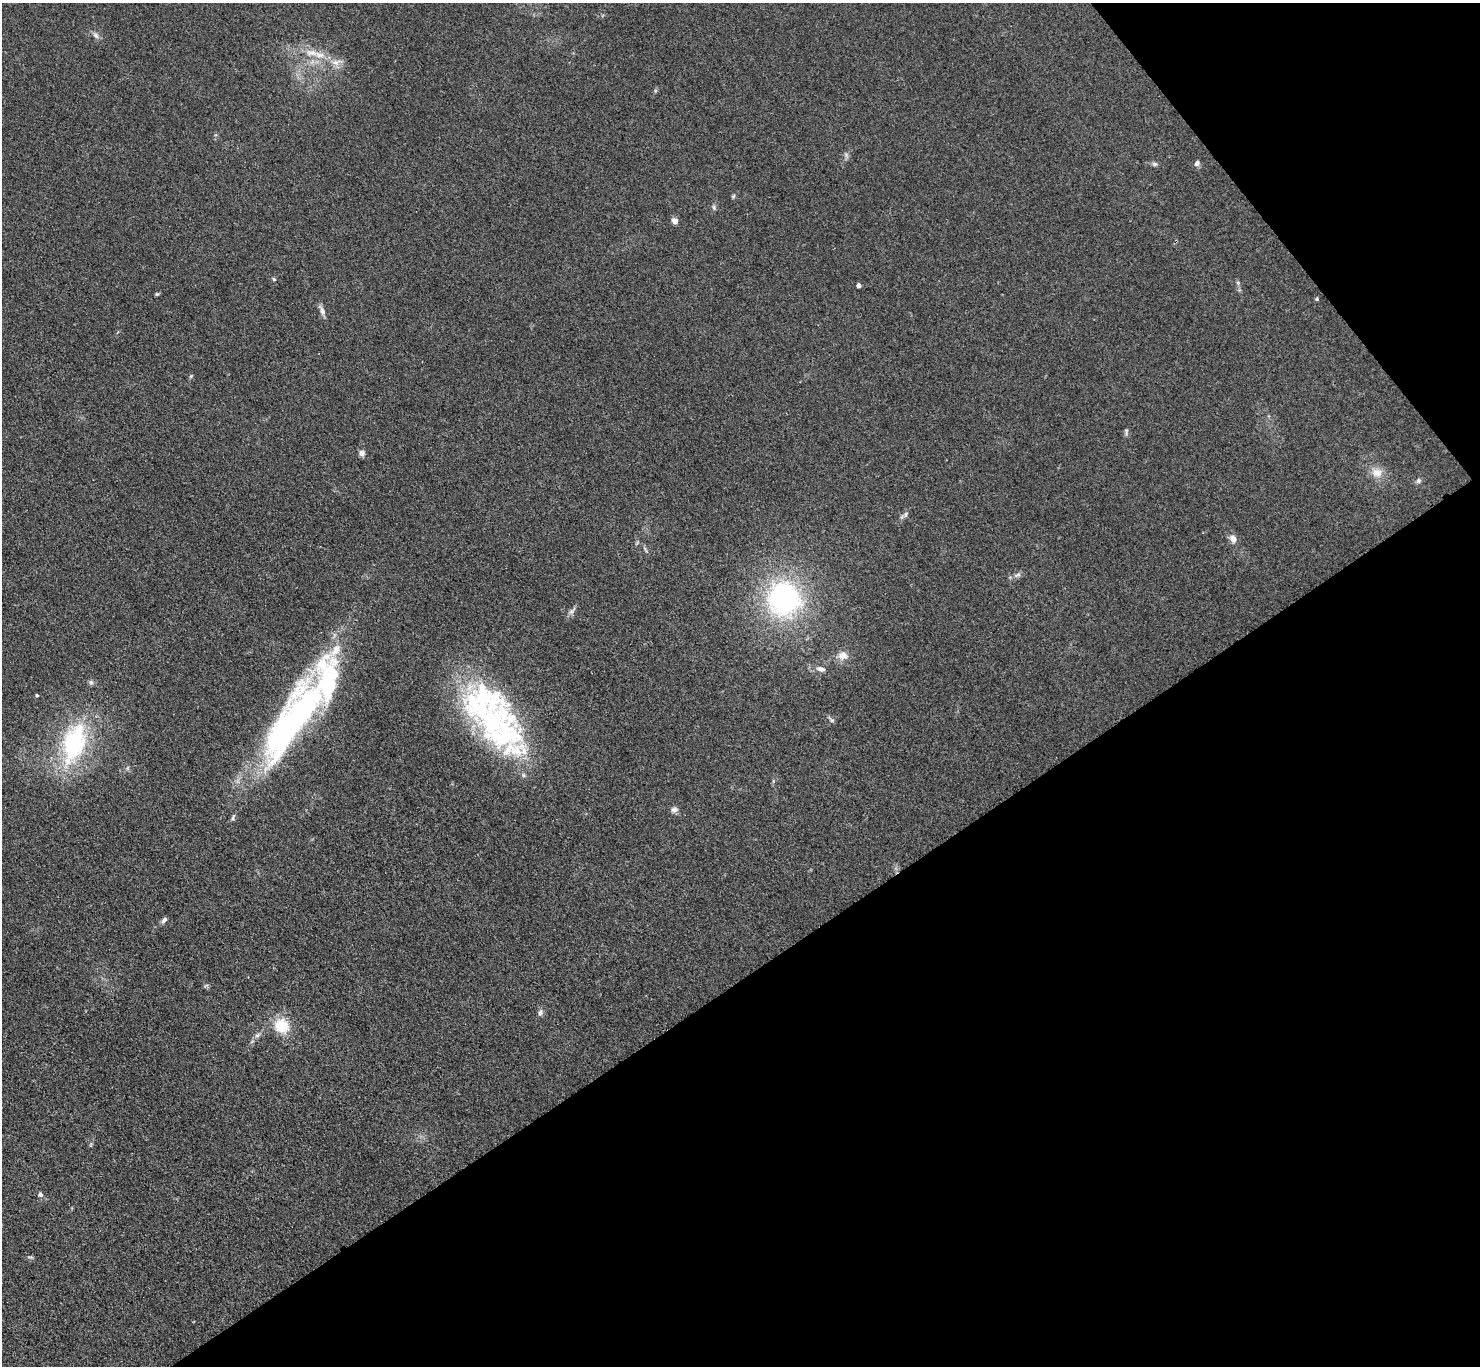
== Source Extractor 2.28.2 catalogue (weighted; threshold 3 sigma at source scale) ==
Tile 12 of 4 x 4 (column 4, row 3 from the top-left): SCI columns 4453-5930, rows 1684-3047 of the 5952 x 5948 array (HDU 1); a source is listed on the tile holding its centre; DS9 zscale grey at full resolution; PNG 1482 x 1368 px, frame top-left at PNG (2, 3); no overlay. Shown black and unused: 34% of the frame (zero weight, under 3 of 4 exposures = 2% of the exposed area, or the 3 px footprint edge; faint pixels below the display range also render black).
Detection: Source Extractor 2.28.2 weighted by HDU 2 'WHT'; one run over the whole footprint, this tile lists its part. Background 0.0483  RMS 0.0052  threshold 0.0232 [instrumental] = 3 sigma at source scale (4.5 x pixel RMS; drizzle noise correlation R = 1.50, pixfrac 1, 0.05/0.05 arcsec/px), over >= 5 px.
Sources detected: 50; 1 inside a brighter object's white glare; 1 long thin detection or spike segment (spike, bleed or trail) — not listed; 7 inside a brighter listed object's ellipse — not listed separately; the other 41 listed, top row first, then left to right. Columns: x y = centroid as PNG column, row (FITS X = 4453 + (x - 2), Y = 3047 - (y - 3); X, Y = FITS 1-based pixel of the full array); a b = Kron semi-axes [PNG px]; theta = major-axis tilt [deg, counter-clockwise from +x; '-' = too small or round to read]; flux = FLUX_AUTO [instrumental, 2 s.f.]
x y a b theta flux
96 35 10 6 -47 1.8
312 53 20 9 -6 6.9
336 62 12 8 -5 3.7
1197 163 7 5 53 1.6
1155 164 7 6 - 1.1
733 196 6 4 70 0.68
714 207 8 4 -82 0.91
675 221 6 5 - 3.5
274 279 5 4 - 0.61
1238 283 6 4 -47 0.82
858 285 4 4 - 2.3
157 294 5 5 - 0.61
1317 299 4 4 - 0.81
322 311 13 6 -65 2.4
191 376 5 4 - 0.59
1126 432 11 3 81 0.92
362 453 7 7 - 2
1377 473 15 12 -5 5.7
1418 481 7 6 - 1.2
905 514 9 5 58 1.3
1233 539 11 8 -65 2.9
1017 575 10 4 30 1.4
783 599 37 35 -70 90
572 611 12 6 50 1.9
842 656 13 11 13 4.4
821 669 10 6 -16 2.2
91 682 8 6 -69 1.1
37 695 4 4 - 0.71
474 704 50 32 -78 55
832 720 6 5 - 0.97
287 727 113 37 62 140
505 734 56 34 2 60
74 743 57 28 74 57
523 775 7 4 -71 0.84
674 810 9 7 11 1.9
164 920 9 5 47 1.5
540 1012 8 6 81 1.6
282 1026 19 16 -44 14
257 1035 8 6 22 1.5
40 1194 6 6 - 1.3
31 1257 8 3 -5 0.73